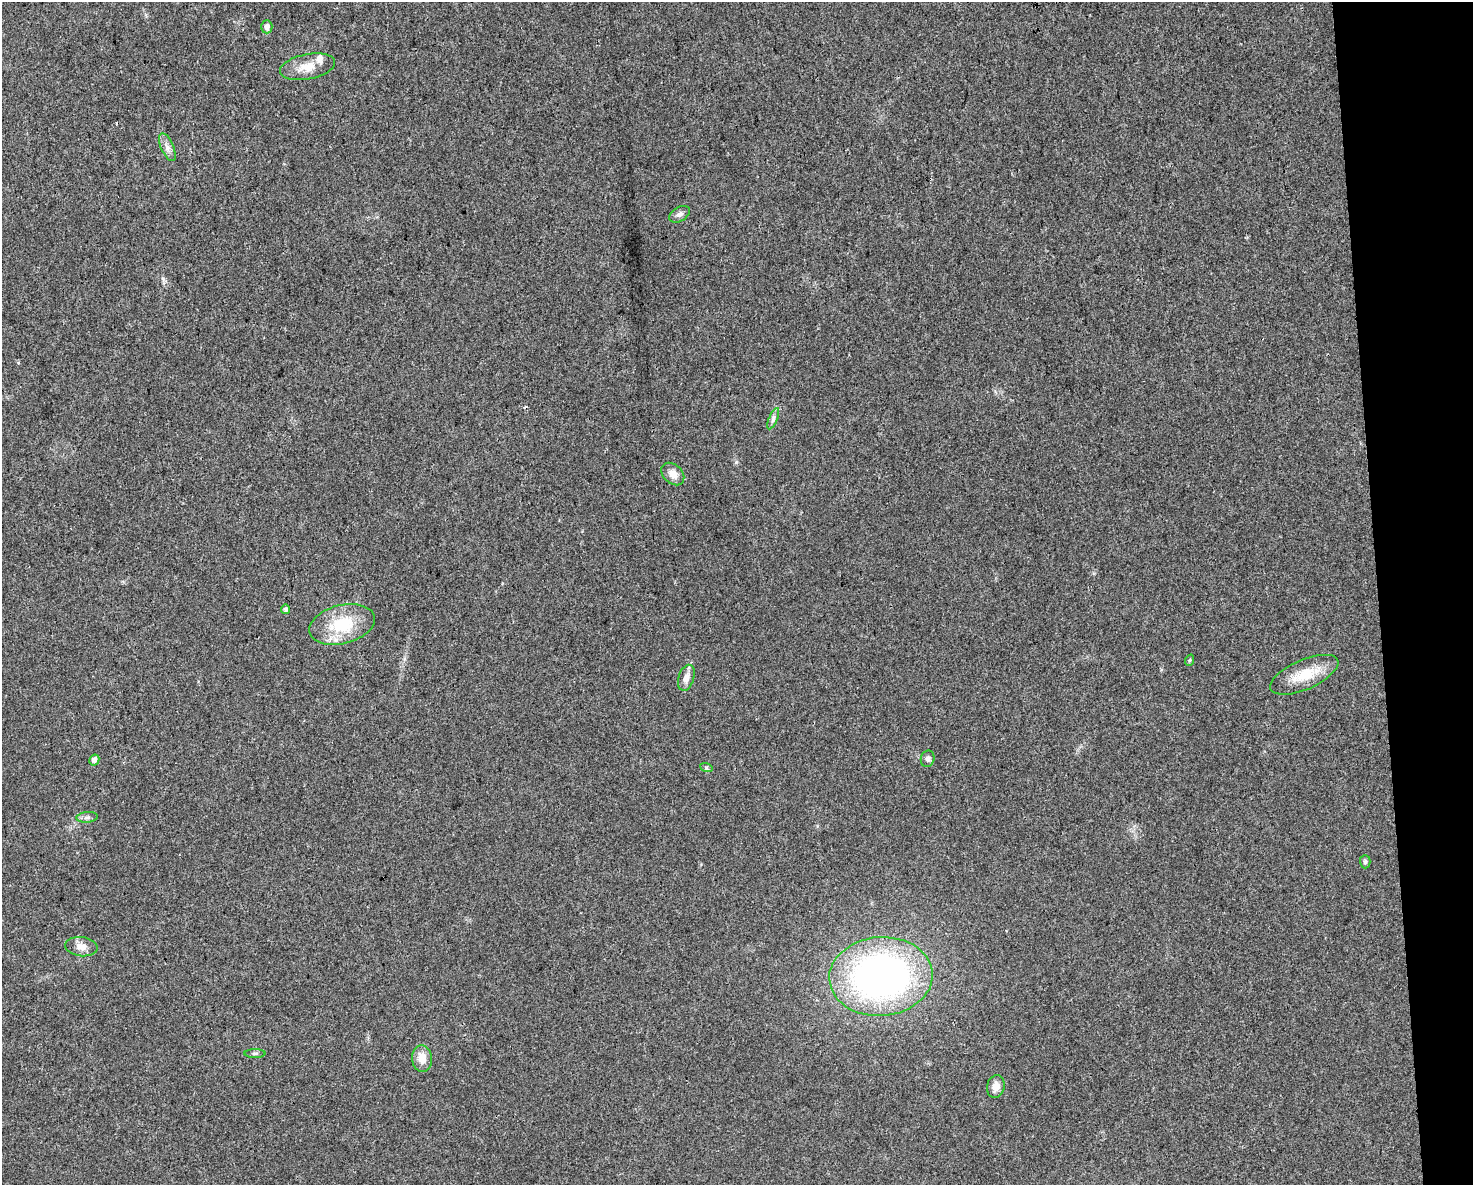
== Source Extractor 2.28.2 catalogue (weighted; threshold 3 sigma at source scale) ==
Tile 9 of 3 x 4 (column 3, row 3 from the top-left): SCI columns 2961-4431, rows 1183-2365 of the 4494 x 4730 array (HDU 1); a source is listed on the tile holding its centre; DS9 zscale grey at full resolution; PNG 1475 x 1187 px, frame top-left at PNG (2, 2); each listed source drawn as its Kron ellipse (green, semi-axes under 4 px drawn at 4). Shown black and unused: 6% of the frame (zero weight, under 3 of 4 exposures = <1% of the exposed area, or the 3 px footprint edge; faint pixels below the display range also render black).
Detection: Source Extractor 2.28.2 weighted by HDU 2 'WHT'; one run over the whole footprint, this tile lists its part. Background 0.0315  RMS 0.004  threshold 0.018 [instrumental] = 3 sigma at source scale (4.5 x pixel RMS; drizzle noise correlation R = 1.50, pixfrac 1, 0.0396/0.0396 arcsec/px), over >= 5 px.
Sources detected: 25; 2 cosmic-ray / hot-pixel residue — neither listed nor drawn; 2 inside a brighter listed object's ellipse — not listed separately; the other 21 listed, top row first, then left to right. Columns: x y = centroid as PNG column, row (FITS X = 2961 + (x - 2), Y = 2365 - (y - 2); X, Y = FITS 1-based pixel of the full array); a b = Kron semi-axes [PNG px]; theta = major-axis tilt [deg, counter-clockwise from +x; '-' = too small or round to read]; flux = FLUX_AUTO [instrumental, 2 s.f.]
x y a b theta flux
267 27 6 5 - 2
308 67 28 12 11 6.6
167 147 15 6 -66 2.2
679 214 11 7 30 1.6
773 419 11 4 67 1.2
673 474 13 9 -44 3.3
285 609 4 4 - 0.84
342 624 34 19 14 18
1190 660 6 3 70 0.39
1304 675 36 15 23 11
686 678 13 7 73 2.9
928 759 8 7 - 1.2
94 760 6 5 - 1.8
706 767 6 4 -19 0.61
87 817 11 5 5 1.2
1365 862 7 5 -89 0.95
81 947 16 9 -7 3.2
881 976 52 39 4 160
255 1053 10 4 0 0.83
422 1058 13 10 -85 4.6
996 1086 11 8 77 3.3